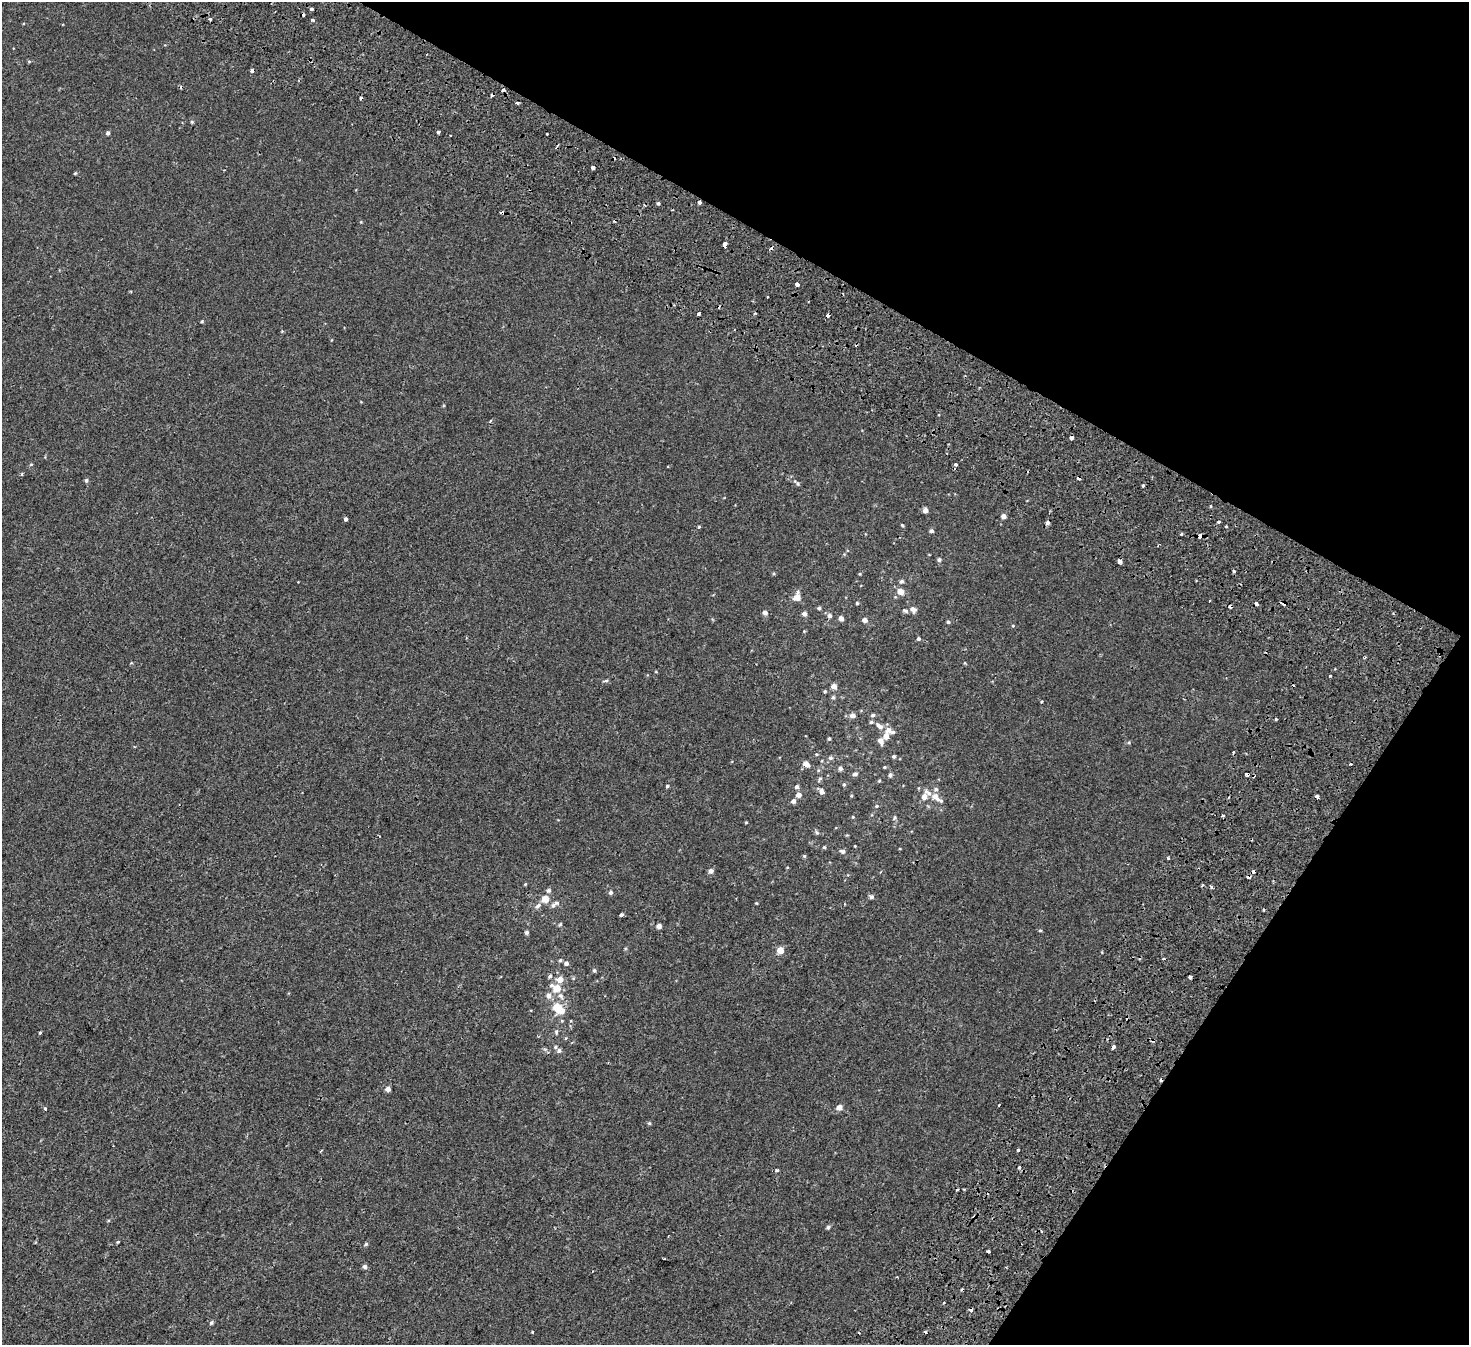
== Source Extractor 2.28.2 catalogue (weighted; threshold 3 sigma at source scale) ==
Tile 8 of 4 x 4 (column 4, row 2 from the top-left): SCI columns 4573-6039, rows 3113-4455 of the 6216 x 6287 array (HDU 1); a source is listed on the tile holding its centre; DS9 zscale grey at full resolution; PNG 1471 x 1347 px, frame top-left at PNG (2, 2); no overlay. Shown black and unused: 27% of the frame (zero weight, under 2 of 3 exposures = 11% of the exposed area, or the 3 px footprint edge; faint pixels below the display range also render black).
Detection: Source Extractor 2.28.2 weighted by HDU 2 'WHT'; one run over the whole footprint, this tile lists its part. Background -2.19e-04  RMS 0.0034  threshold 0.0151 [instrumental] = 3 sigma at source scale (4.5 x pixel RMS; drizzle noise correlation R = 1.50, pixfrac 1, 0.0396/0.0396 arcsec/px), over >= 5 px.
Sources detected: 202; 31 cosmic-ray / hot-pixel residue — not listed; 8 inside a brighter listed object's ellipse — not listed separately; the other 163 listed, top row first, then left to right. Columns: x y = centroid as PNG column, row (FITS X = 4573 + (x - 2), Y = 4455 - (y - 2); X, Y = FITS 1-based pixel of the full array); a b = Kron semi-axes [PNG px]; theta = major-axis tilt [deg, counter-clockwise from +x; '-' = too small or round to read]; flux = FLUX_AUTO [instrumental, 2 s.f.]
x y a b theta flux
311 9 3 3 - 1.6
210 19 4 3 - 0.61
313 20 5 3 - 0.76
29 61 5 3 - 0.36
252 70 4 3 - 1.2
517 103 3 3 - 1.3
192 122 4 4 - 0.41
438 132 4 3 - 1
108 133 4 4 - 0.83
547 134 3 3 - 0.79
593 168 4 4 - 1.5
75 173 4 3 - 0.31
699 202 4 3 - 1.7
658 203 4 4 - 0.57
502 213 4 3 - 2.3
725 245 6 3 77 6.1
797 284 4 3 - 2.8
698 314 4 3 - 2.4
828 315 3 3 - 3.6
202 321 3 3 - 0.39
490 421 4 3 - 0.61
1072 438 4 3 - 3
31 464 5 3 - 0.31
955 464 3 3 - 4.2
22 474 4 3 - 0.43
1078 478 4 3 - 1
86 480 4 4 - 0.73
797 483 12 5 -42 1
1143 485 3 3 - 0.81
925 510 4 4 - 2
1003 516 4 4 - 1.7
346 519 4 3 - 1.2
1219 521 3 3 - 1.5
1047 523 4 4 - 0.93
902 525 4 3 - 0.38
699 527 4 3 - 0.38
1226 527 3 3 - 0.95
931 531 5 4 - 0.85
1181 534 3 3 - 0.85
1200 536 4 3 - 7.4
844 554 5 5 - 0.35
939 560 5 5 - 0.71
1120 561 4 3 - 3.9
1234 571 3 3 - 3.4
773 573 5 4 - 0.39
860 574 4 3 - 0.29
901 581 6 5 - 0.71
901 592 6 5 - 3.6
797 597 7 5 77 4.7
857 603 4 4 - 0.42
1284 603 5 3 - 1.4
1256 604 4 3 - 1.2
819 608 4 4 - 0.57
913 609 9 7 -56 1.4
905 611 8 5 -20 0.71
765 613 5 5 - 1.4
804 614 4 4 - 1.5
830 616 5 5 - 1.1
841 618 4 4 - 1.9
864 620 5 4 - 1.9
948 622 5 4 - 0.59
1013 626 4 4 - 0.34
804 631 4 4 - 0.26
918 639 4 4 - 0.65
1365 657 3 3 - 0.36
965 663 5 4 - 0.32
656 672 5 3 - 0.24
1330 676 3 3 - 1.9
605 681 9 3 9 0.46
834 686 5 4 - 2.2
825 691 4 3 - 0.4
833 697 5 5 - 0.58
1041 702 3 3 - 0.64
852 715 5 5 - 1.7
873 715 5 5 - 0.72
1276 719 3 3 - 0.99
879 726 11 6 -34 1.7
888 730 8 8 - 1.9
886 736 5 5 - 2.7
829 739 4 3 - 0.52
881 741 7 5 -75 2.1
1129 742 5 4 - 0.42
816 754 5 4 - 0.37
894 756 4 4 - 0.65
830 758 6 6 - 0.81
806 764 8 5 -35 2
884 767 4 3 - 0.35
840 768 5 5 - 0.98
855 774 6 5 - 0.88
1247 774 3 3 - 6.9
890 775 5 4 - 0.93
820 779 8 4 61 0.59
879 781 4 4 - 0.35
844 785 5 4 - 0.55
667 786 4 4 - 0.49
797 787 5 4 - 0.9
936 789 7 6 - 0.82
821 791 10 6 -53 1.4
798 795 5 5 - 1.9
851 796 4 4 - 0.31
1317 796 4 3 - 1.1
924 797 6 5 - 2.2
936 797 15 7 -37 3.2
793 801 5 5 - 1.2
877 806 6 4 27 0.51
1223 815 3 3 - 1.5
853 817 4 4 - 0.29
894 818 7 5 56 0.59
746 822 3 3 - 0.31
817 832 6 5 - 0.6
824 847 4 4 - 0.45
900 849 4 2 - 0.23
843 851 7 5 -16 0.97
804 856 5 5 - 0.44
1168 858 3 3 - 0.49
711 871 5 4 - 1.5
1248 877 4 3 - 2.5
525 884 4 4 - 0.31
548 890 6 6 - 0.85
610 892 5 5 - 0.88
871 897 6 5 - 0.86
545 899 5 5 - 5.2
756 903 4 3 - 0.29
554 904 12 6 40 1.4
538 906 10 5 40 1.1
621 915 3 3 - 1.4
560 924 6 4 62 0.46
659 926 5 4 - 1.6
1040 930 5 4 - 0.37
526 932 5 4 - 0.64
780 950 5 5 - 4.4
1163 958 3 3 - 1.4
560 960 5 5 - 0.51
566 963 5 5 - 1.1
594 970 5 5 - 0.62
550 976 6 4 61 0.71
1190 977 3 3 - 3.6
556 988 10 9 - 3.8
549 995 7 7 - 1.9
557 1007 8 7 - 8.7
556 1032 7 5 81 0.68
40 1033 3 2 - 0.42
566 1038 5 3 - 0.29
1113 1048 4 3 - 9.8
559 1050 6 5 - 0.86
388 1089 4 4 - 1.8
999 1105 3 3 - 0.62
839 1107 5 4 - 2.7
45 1108 6 4 -62 0.47
649 1123 5 4 - 0.42
1018 1150 3 3 - 1.9
1019 1167 3 3 - 1.6
777 1170 3 3 - 1.2
964 1189 3 3 - 0.42
108 1221 5 3 - 0.33
828 1227 5 4 - 0.73
1042 1231 4 3 - 0.37
118 1242 4 3 - 0.36
366 1244 5 4 - 0.5
988 1251 4 3 - 1.3
364 1267 5 5 - 1
211 1322 5 4 - 0.64
533 1332 4 2 - 0.32
Overlapping masked pixels (flux is a lower limit): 12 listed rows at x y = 252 70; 699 202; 502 213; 725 245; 828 315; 1078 478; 1200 536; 1284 603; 1256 604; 1247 774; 1317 796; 1248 877